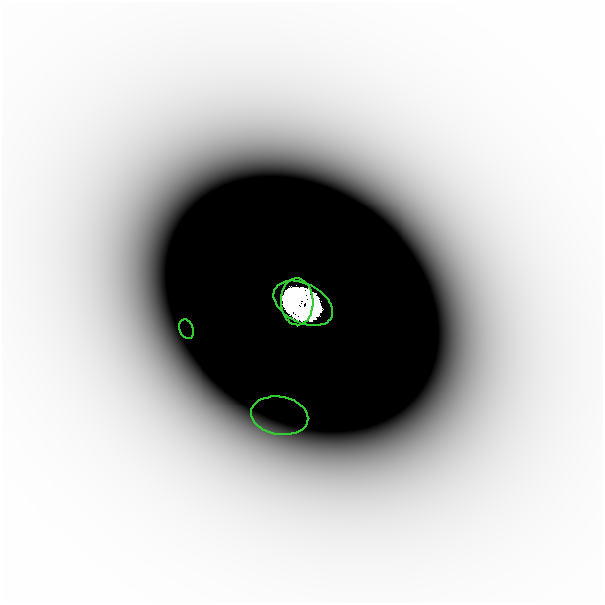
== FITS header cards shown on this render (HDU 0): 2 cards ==
NAXIS1  =                  601
NAXIS2  =                  601

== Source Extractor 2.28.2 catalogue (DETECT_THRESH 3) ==
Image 601 x 601 px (HDU 0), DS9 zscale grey, 1 PNG px = 1 image px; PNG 605 x 605 px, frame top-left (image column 1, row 601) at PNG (2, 2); each listed source drawn as its Kron ellipse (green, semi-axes under 4 px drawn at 4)
Background -7.49e-07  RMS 3.2e-07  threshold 9.64e-07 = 3 sigma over >= 5 px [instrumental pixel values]
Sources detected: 4; all 4 listed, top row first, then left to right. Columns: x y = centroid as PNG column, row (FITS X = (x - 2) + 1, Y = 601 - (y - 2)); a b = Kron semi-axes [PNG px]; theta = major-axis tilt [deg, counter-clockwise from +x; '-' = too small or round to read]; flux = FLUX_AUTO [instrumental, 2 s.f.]
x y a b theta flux
297 302 23 16 -88 3.1e+00
303 303 32 19 -27 3.9e+00
187 329 10 7 -72 1.8e-04
280 416 29 19 -10 3.7e-04